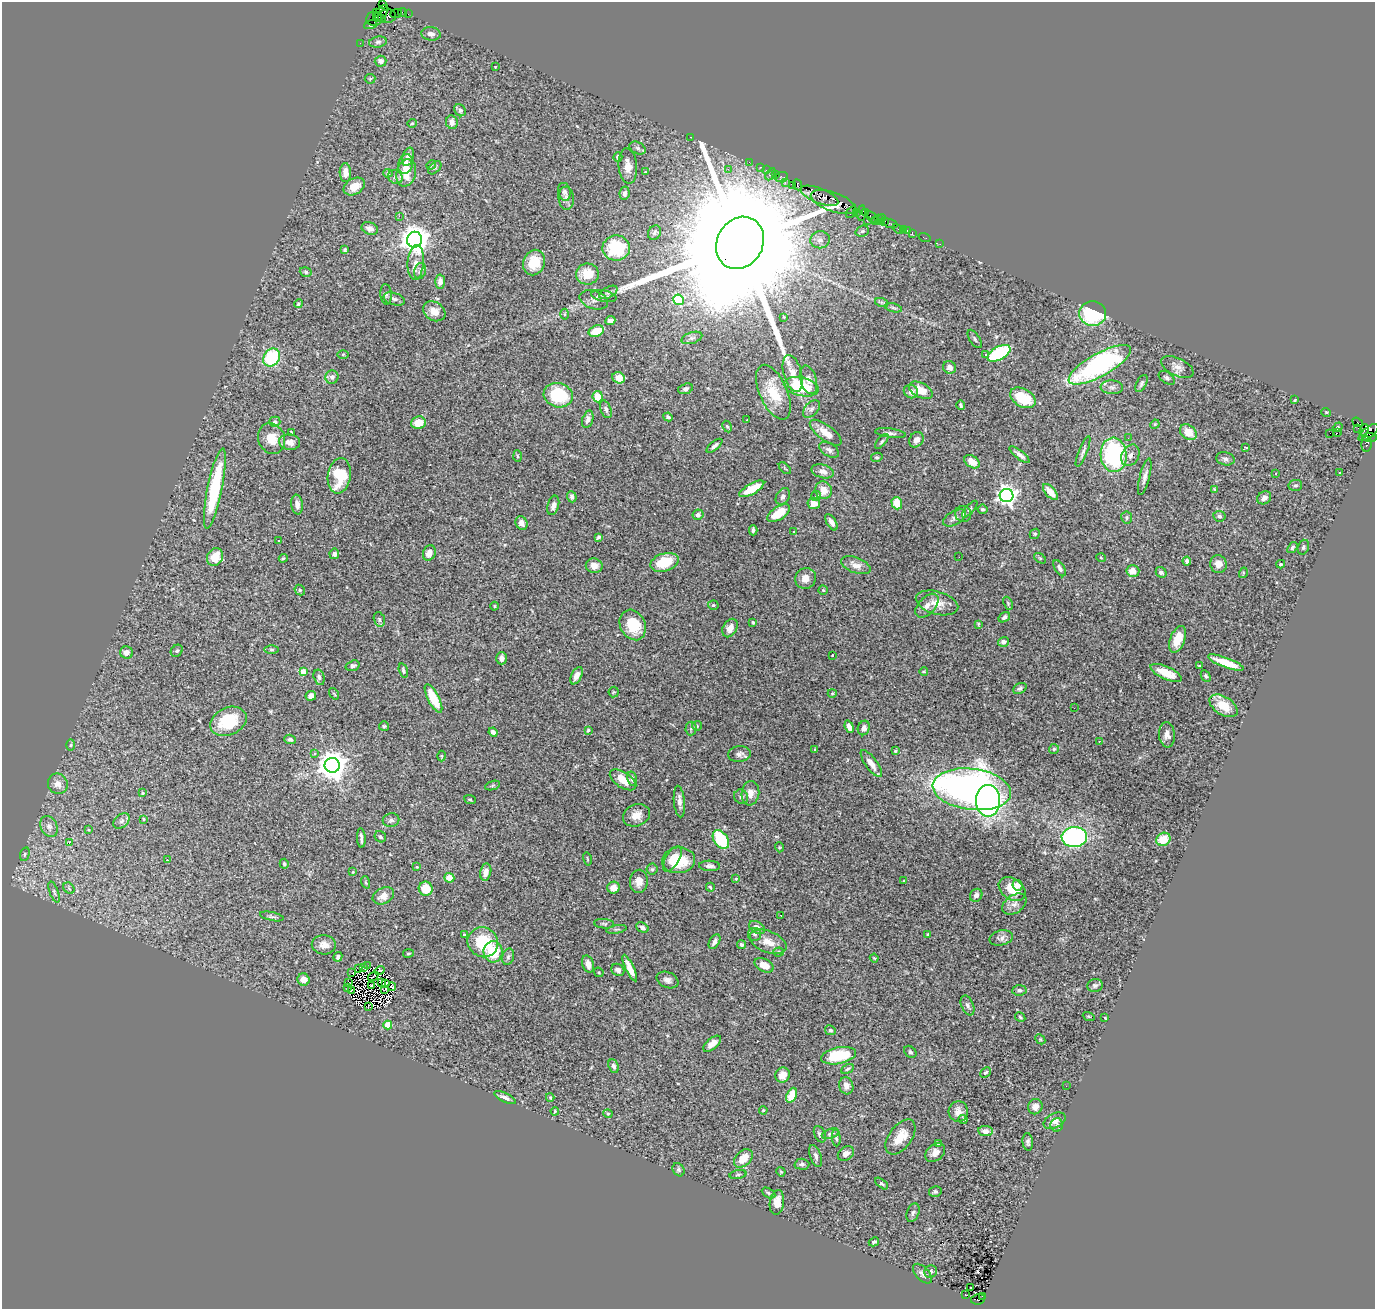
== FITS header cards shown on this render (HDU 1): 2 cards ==
NAXIS1  =                 1373
NAXIS2  =                 1307

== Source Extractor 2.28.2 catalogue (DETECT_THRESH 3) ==
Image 1373 x 1307 px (HDU 1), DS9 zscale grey, 1 PNG px = 1 image px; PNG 1377 x 1311 px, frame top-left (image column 1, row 1307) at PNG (2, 2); each listed source drawn as its Kron ellipse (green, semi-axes under 4 px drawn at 4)
Background 3.53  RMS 0.071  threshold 0.212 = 3 sigma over >= 5 px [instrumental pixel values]
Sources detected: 425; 2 with non-positive FLUX_AUTO (blend fragments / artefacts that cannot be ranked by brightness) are neither listed nor drawn; the other 423 listed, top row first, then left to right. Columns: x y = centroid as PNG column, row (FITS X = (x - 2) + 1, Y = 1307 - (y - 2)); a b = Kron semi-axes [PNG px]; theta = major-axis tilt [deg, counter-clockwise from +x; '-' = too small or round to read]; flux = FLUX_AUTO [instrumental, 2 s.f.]
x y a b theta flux
383 4 4 3 - 75
402 12 4 2 - 210
376 13 3 3 - 160
381 13 10 5 48 1300
396 14 6 2 20 210
408 14 2 2 - 51
387 16 9 7 7 1200
380 18 6 3 -27 790
374 19 8 7 - 870
371 25 7 2 20 210
431 34 9 6 -9 21
378 42 9 5 9 12
360 43 2 2 - 67
381 61 6 5 - 21
495 67 3 2 - 3
370 79 5 5 - 5.8
460 110 6 5 - 13
452 122 7 6 - 25
412 123 5 4 - 5.5
691 137 3 2 - 21
637 148 9 5 -27 12
408 157 9 5 71 23
618 157 5 4 - 20
749 162 2 2 - 67
405 164 10 7 76 37
431 165 5 4 - 5.6
628 166 18 9 -86 45
760 167 3 2 - 240
435 168 8 5 44 10
728 169 3 3 - 8.5
766 170 2 2 - 89
645 172 4 3 - 3.7
345 173 9 5 -89 35
388 173 5 4 - 7.5
406 173 14 9 75 83
770 174 6 3 59 740
775 175 4 2 - 230
395 177 8 6 -36 15
782 177 6 5 - 340
785 183 3 2 - 220
798 185 6 4 -66 890
792 186 4 3 - 480
354 187 11 8 30 61
564 192 9 6 -77 11
625 193 6 5 - 16
819 196 20 7 -22 4000
566 198 11 7 -84 22
833 202 23 9 -19 5400
851 212 6 2 57 170
856 212 2 2 - 230
862 213 8 4 84 480
866 213 3 3 - 180
399 216 2 2 - 110
872 217 6 3 -41 560
878 218 3 2 - 240
881 219 5 3 - 230
875 220 3 2 - 250
867 221 3 2 - 520
885 221 3 2 - 190
890 223 8 3 -20 570
370 228 8 6 -22 23
898 229 6 2 -45 58
903 230 3 2 - 160
907 230 3 2 - 140
862 231 7 5 21 9
654 233 7 6 - 14
912 233 4 2 - 290
924 237 6 2 -18 100
414 240 8 7 - 6200
820 240 10 8 8 25
740 243 27 23 61 310000
940 244 2 2 - 53
616 248 14 12 1 250
345 250 4 3 - 8
416 262 17 8 86 46
534 263 13 10 68 97
420 271 8 5 75 14
306 272 6 4 -17 7.9
587 274 11 10 - 88
440 282 7 5 86 27
608 292 10 5 29 15
386 294 10 5 -85 16
604 296 13 5 -11 19
394 299 11 6 -16 19
594 300 15 9 -17 26
678 300 5 5 - 290
882 303 7 4 -19 7
298 304 4 4 - 8.8
893 308 9 3 -13 8.1
434 311 12 9 -33 52
1093 313 13 12 - 350
564 314 5 3 - 4.7
784 317 3 3 - 4
610 321 5 4 - 32
596 331 8 5 22 95
692 338 11 5 18 15
975 339 10 5 -57 9.8
999 353 12 6 29 430
343 354 6 4 0 5.3
986 354 3 3 - 14
272 357 9 7 54 290
1100 365 35 11 29 950
950 367 6 6 - 23
1177 367 18 9 -26 34
793 373 19 9 -75 48
332 377 7 6 - 18
619 378 6 5 - 55
1167 378 9 5 -36 12
808 380 14 8 -74 30
1141 383 9 5 63 12
801 387 18 9 -13 220
1112 387 11 7 -3 20
685 389 8 5 17 12
921 390 13 7 -26 81
773 392 29 14 -66 150
911 392 7 6 - 24
558 395 15 12 -14 250
598 397 5 5 - 81
1023 398 14 9 -30 150
1295 400 3 2 - 4.5
961 405 5 3 - 8
606 409 9 5 -70 13
811 409 10 6 47 16
1326 412 5 3 - 4
668 417 5 4 - 9.6
588 419 9 5 73 18
747 420 3 3 - 16
275 422 5 5 - 14
1358 422 6 3 -35 1100
418 423 7 6 - 67
1155 424 5 3 - 4.2
727 426 6 4 -61 6.6
1338 427 5 4 - 6.7
1358 428 3 2 - 55
1364 430 6 3 64 1400
291 432 3 2 - 3.5
1188 432 9 7 -38 64
1369 432 12 5 38 1700
826 433 19 7 -37 65
890 433 15 4 -8 15
1330 433 2 2 - 2.8
1337 433 2 2 - 2000
1369 437 7 4 3 1100
1128 438 2 2 - 6.5
271 439 15 13 -64 78
916 440 8 6 55 29
882 441 9 4 50 8.6
290 442 10 7 -5 35
1367 444 8 5 88 540
714 446 10 4 40 13
1246 448 4 3 - 14
829 450 11 6 -31 18
1083 451 16 3 68 15
1020 455 12 4 -38 19
1114 455 17 13 -85 540
1130 455 11 8 61 23
517 456 6 4 -87 5.9
877 457 6 4 10 7.3
1225 459 9 6 -11 14
972 462 8 5 -34 52
785 468 7 3 -45 4.6
823 471 11 6 -17 27
1276 473 3 3 - 15
1339 473 3 3 - 10
339 476 18 11 81 180
1145 477 19 5 76 25
1295 485 7 5 10 9.6
215 488 41 7 79 360
752 489 14 5 30 120
1214 489 4 3 - 3.5
823 490 9 8 - 56
1050 492 10 5 -48 60
783 496 9 6 59 16
816 496 5 4 - 8.2
1007 496 7 6 - 2600
572 497 6 4 -69 19
1264 498 7 6 - 22
814 503 6 5 - 37
897 503 6 5 - 86
297 505 10 6 -82 26
553 505 10 5 75 19
970 509 10 3 48 7.3
983 509 5 4 - 8.6
779 513 13 6 34 100
963 514 8 8 - 20
698 515 5 5 - 14
1219 516 6 5 - 11
1127 517 6 5 - 8.9
954 518 12 6 30 21
831 522 9 4 -60 24
521 523 7 5 -64 28
753 530 5 3 - 10
794 531 3 2 - 7.6
1035 534 5 4 - 5.8
599 537 4 3 - 7.9
279 540 3 2 - 6.7
1292 547 6 4 53 8.1
1303 547 7 5 72 9.7
429 553 8 6 68 34
334 554 5 5 - 16
215 557 9 7 61 90
959 557 2 2 - 9.1
283 558 4 3 - 5.5
1040 558 7 3 -36 5.8
1101 558 5 3 - 4.4
1187 561 4 4 - 16
664 562 14 9 17 130
1218 564 9 8 - 40
1281 564 4 3 - 6.1
856 565 15 7 -21 34
594 566 8 7 - 37
1060 568 9 5 -57 19
1133 571 6 6 - 36
1161 572 5 5 - 16
1243 573 5 3 - 4.1
806 578 10 10 - 38
300 590 5 5 - 8
823 590 5 4 - 5.5
937 603 22 11 -16 59
1008 603 7 4 -66 5.8
713 605 5 4 - 7.4
494 606 4 3 - 3.8
927 606 14 8 46 32
1004 617 6 4 36 14
379 619 7 5 -74 9.1
753 622 3 3 - 4.8
978 624 4 3 - 4.9
633 625 16 12 -62 150
730 628 10 7 61 41
1178 639 14 7 69 70
1003 642 5 5 - 19
272 649 7 3 1 7.2
177 651 6 5 - 8.9
126 653 6 6 - 29
832 655 3 2 - 4.5
501 658 6 5 - 18
1226 663 19 5 -20 88
353 666 7 5 18 16
1199 666 3 2 - 5.6
403 670 7 4 -74 8.1
303 672 4 4 - 68
924 672 4 3 - 3.6
1166 673 17 6 -24 79
576 676 9 5 63 29
1206 676 6 4 -62 8.3
319 677 8 5 -75 12
1020 688 7 5 30 11
614 692 5 5 - 6
832 693 4 4 - 4.4
334 694 6 3 -53 5.7
311 696 5 5 - 19
433 698 16 5 -63 150
1223 706 15 9 -32 88
1074 708 2 2 - 13
228 721 19 13 24 190
384 726 5 5 - 6
697 726 5 5 - 6.2
849 727 6 4 -68 24
691 728 7 5 85 8.8
864 728 7 6 - 24
588 730 3 3 - 5.4
493 732 4 4 - 19
1167 735 12 8 -86 29
290 739 6 4 -18 11
1099 741 3 2 - 5.5
71 745 6 4 88 6.4
815 749 3 3 - 36
1054 749 5 5 - 6.9
895 751 3 3 - 6.4
314 754 4 4 - 7.4
739 754 11 8 6 22
441 756 5 3 - 4.9
871 764 16 6 -54 38
332 765 7 7 - 7200
632 779 7 5 -76 14
623 780 15 7 -33 75
58 784 10 9 - 31
492 785 8 3 19 6.1
972 789 39 20 -7 2800
142 793 4 3 - 5.3
750 793 12 9 81 39
741 797 7 6 - 14
470 800 6 3 -22 5.9
988 801 16 12 -89 1600
679 802 16 5 -84 28
636 815 14 10 23 50
143 819 4 3 - 4.8
391 820 8 7 - 15
122 821 9 6 41 16
49 826 11 8 -67 25
89 830 4 3 - 4
380 837 6 5 - 10
1074 837 12 10 1 790
361 838 10 3 -87 14
1163 839 7 6 - 93
721 840 10 7 -54 260
69 843 4 3 - 42
779 847 5 3 - 4.5
25 854 7 4 73 9.6
587 859 7 2 -77 4.4
672 859 14 6 59 61
167 860 2 2 - 10
678 860 16 13 7 160
284 864 5 4 - 7.7
710 866 10 5 -3 18
417 867 3 2 - 3.5
652 869 5 5 - 8.9
353 872 4 3 - 3.5
486 872 8 5 77 33
449 878 5 4 - 53
736 879 4 4 - 5.5
639 881 12 9 88 39
904 881 3 3 - 4.4
366 882 6 4 -70 5.8
1017 885 5 4 - 16
710 887 4 3 - 5.4
69 888 6 5 - 8.5
613 888 6 6 - 47
426 889 7 7 - 110
1012 889 15 10 -35 99
54 892 11 4 -69 12
976 895 7 6 - 16
383 896 11 8 27 44
1014 904 13 9 34 31
781 915 3 2 - 9.3
272 916 12 4 -12 10
604 924 10 5 -5 9.9
642 928 7 4 -26 15
757 928 9 5 -30 29
617 929 10 3 9 7.8
754 934 7 6 - 14
928 934 3 3 - 9.6
464 935 4 3 - 7
1001 938 12 7 13 20
483 942 15 14 - 190
714 942 8 5 61 21
768 942 19 11 -22 64
741 944 4 3 - 9.8
324 945 12 9 -3 36
493 952 10 9 - 160
778 952 5 4 - 6.3
408 953 5 3 - 4.7
338 957 5 4 - 11
508 957 8 6 73 11
874 958 4 3 - 4.4
588 964 9 5 -71 34
764 965 10 6 -28 56
368 966 3 2 - 4.9
363 967 3 2 - 6
630 968 14 4 -65 46
359 969 2 2 - 3.1
618 970 7 5 -38 19
380 971 5 3 - 8.4
599 972 5 4 - 5
352 973 2 2 - 4.3
373 976 5 2 - 6.5
303 980 6 6 - 45
668 980 11 8 -23 24
349 983 3 2 - 0.023
381 983 3 2 - 0.56
386 983 3 2 - 6.6
372 985 2 2 - 4.5
1095 985 8 6 11 14
348 987 3 2 - 1.3
392 987 4 3 - 2
385 989 4 2 - 6.6
1019 990 7 5 5 13
352 991 3 2 - 5.6
967 1005 10 6 -66 17
368 1007 3 2 - 2.9
1089 1016 6 3 -19 5.3
1020 1017 5 4 - 6.8
1105 1018 3 2 - 2.6
388 1025 4 4 - 120
830 1030 6 4 -27 7.6
1040 1039 6 4 -46 5.6
712 1044 11 5 40 37
910 1052 7 5 -44 9.2
838 1056 18 8 11 210
613 1066 7 5 -68 14
848 1069 7 4 28 8.2
986 1072 6 4 41 8.4
783 1075 8 7 - 44
846 1086 8 7 - 27
1066 1086 2 2 - 12
792 1095 8 5 66 110
550 1097 4 3 - 4.9
505 1098 12 4 -25 19
1035 1107 8 7 - 29
763 1110 4 3 - 4
555 1111 4 3 - 4.6
958 1111 10 9 - 32
608 1114 4 4 - 5
963 1119 4 3 - 11
1054 1121 11 7 26 28
1057 1125 6 6 - 11
985 1131 7 5 -8 30
820 1134 9 5 -66 12
830 1134 9 5 20 10
900 1137 20 11 54 75
836 1138 8 4 -87 8.9
1028 1142 9 5 -83 13
938 1144 4 3 - 11
935 1153 11 7 41 31
846 1154 9 6 35 32
816 1156 11 5 -70 16
743 1158 11 7 44 64
802 1164 7 5 -1 11
678 1170 7 5 -57 9
781 1172 5 3 - 4.9
738 1174 8 3 11 5.7
882 1184 8 4 -38 8.2
935 1191 6 5 - 13
768 1193 7 4 -29 7.9
777 1202 12 7 82 42
913 1213 9 6 71 13
874 1242 5 4 - 8.3
931 1272 6 6 - 12
922 1274 12 6 -46 19
970 1288 3 2 - 16
966 1295 3 2 - 5.3
983 1296 3 2 - 760
978 1299 7 5 11 1200
At the frame edge (FLAGS 8, measured only in part): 1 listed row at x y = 383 4
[2 non-positive-flux detections neither listed nor drawn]